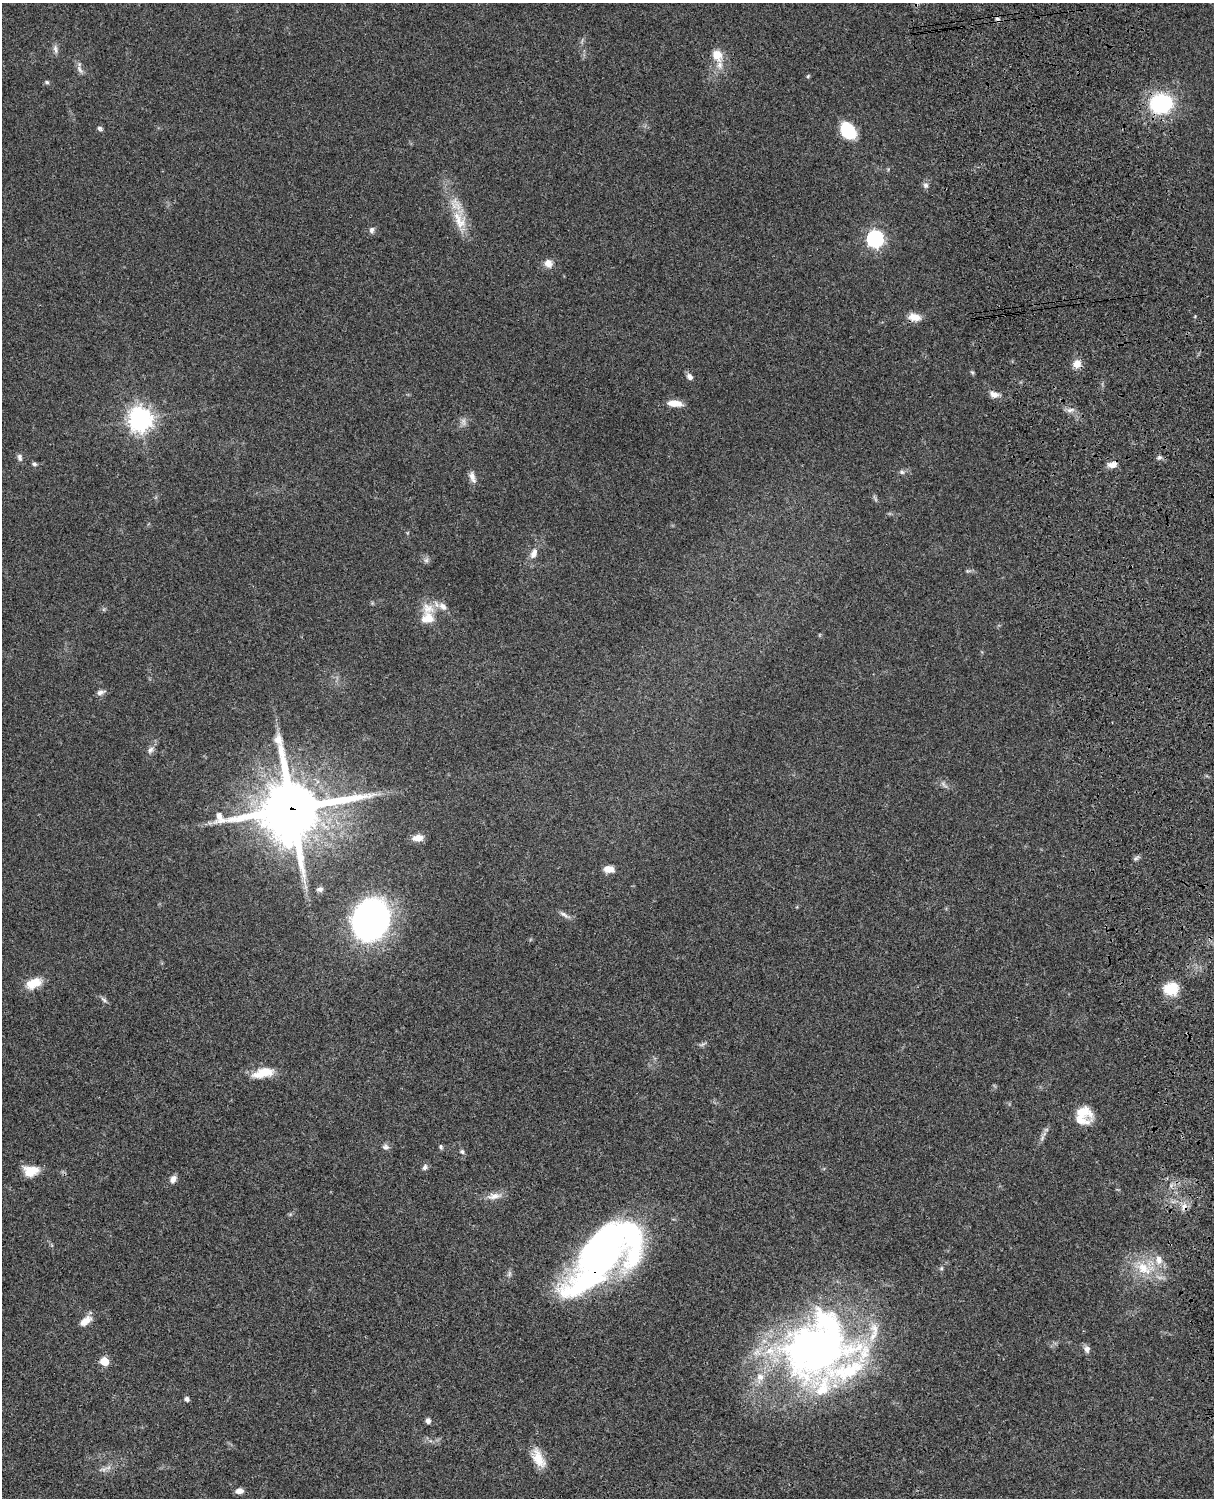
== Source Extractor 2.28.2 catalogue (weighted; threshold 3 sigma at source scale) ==
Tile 6 of 4 x 3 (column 2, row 2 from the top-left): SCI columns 1332-2543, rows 1773-3268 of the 5087 x 4928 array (HDU 1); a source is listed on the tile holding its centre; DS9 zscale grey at full resolution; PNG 1216 x 1500 px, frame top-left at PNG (2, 3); no overlay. Shown black and unused: <1% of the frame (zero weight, under 3 of 4 exposures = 6% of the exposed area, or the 3 px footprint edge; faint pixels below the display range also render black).
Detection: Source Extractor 2.28.2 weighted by HDU 2 'WHT'; one run over the whole footprint, this tile lists its part. Background 0.0799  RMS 0.0058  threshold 0.0263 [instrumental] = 3 sigma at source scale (4.5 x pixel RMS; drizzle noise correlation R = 1.50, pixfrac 1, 0.05/0.05 arcsec/px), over >= 5 px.
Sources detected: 85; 2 too faint to see at this stretch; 2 inside a brighter object's white glare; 1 cosmic-ray / hot-pixel residue — not listed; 12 inside a brighter listed object's ellipse — not listed separately; the other 68 listed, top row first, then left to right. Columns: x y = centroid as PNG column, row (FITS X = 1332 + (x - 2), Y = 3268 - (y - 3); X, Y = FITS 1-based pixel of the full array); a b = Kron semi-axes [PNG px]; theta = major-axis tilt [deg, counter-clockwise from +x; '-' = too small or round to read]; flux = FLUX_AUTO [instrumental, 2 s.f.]
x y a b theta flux
55 49 13 5 -82 2.1
717 55 14 11 -55 7.7
80 69 13 6 -54 2.5
808 76 6 3 46 0.66
47 82 6 5 - 0.97
1161 103 20 17 9 53
100 128 8 6 -33 1.2
848 131 14 10 -54 30
926 185 7 7 - 1.8
459 220 32 16 -62 15
372 230 8 6 76 1.7
875 239 7 7 - 160
548 263 9 9 - 4.4
914 317 15 9 -11 6.2
1077 364 9 9 - 5.4
972 372 6 4 -43 0.81
690 377 7 6 - 2.6
994 395 12 8 -17 3.5
675 403 17 6 -4 6.9
1070 410 11 5 18 2.1
140 419 8 8 - 480
20 457 10 6 -80 1.9
1159 457 7 5 42 1.3
34 464 6 5 - 1.2
1112 464 13 8 15 3.8
902 472 7 6 - 1.4
472 477 16 7 -71 3.4
534 553 14 8 69 4.4
426 560 7 6 - 1.6
443 606 13 9 -43 4.1
427 618 18 14 12 9.1
100 692 11 6 21 2.3
150 750 10 7 57 2.4
944 785 13 4 -46 1.8
291 809 22 20 10 3900
418 838 13 7 7 5
1136 858 7 4 19 1.2
609 869 11 7 -5 5.2
320 889 8 6 15 1.8
565 915 17 5 -33 2.3
370 920 31 25 65 240
34 983 21 11 24 9.2
1171 989 17 14 11 14
104 1000 11 5 -35 1.5
263 1073 25 11 13 13
1082 1112 24 15 -9 11
385 1147 9 7 -11 2
441 1147 7 5 -80 1
462 1152 6 6 - 1.2
425 1167 9 6 64 1.8
31 1171 18 12 -2 9.8
173 1179 10 7 61 2.8
494 1196 22 8 7 5.2
1184 1207 11 7 82 3.2
605 1246 68 37 54 160
941 1268 6 5 - 0.96
1144 1268 27 19 -22 20
509 1274 8 6 78 1.5
85 1321 17 8 39 5.4
816 1348 84 56 72 230
1087 1349 9 7 -69 2.4
757 1352 13 11 21 6.2
104 1361 5 5 - 18
187 1399 5 4 - 2.1
428 1421 6 6 - 2
538 1458 25 12 -63 10
103 1469 15 4 6 2.3
240 1491 8 6 5 3.3
Overlapping masked pixels (flux is a lower limit): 4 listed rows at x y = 1161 103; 291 809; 1184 1207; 605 1246